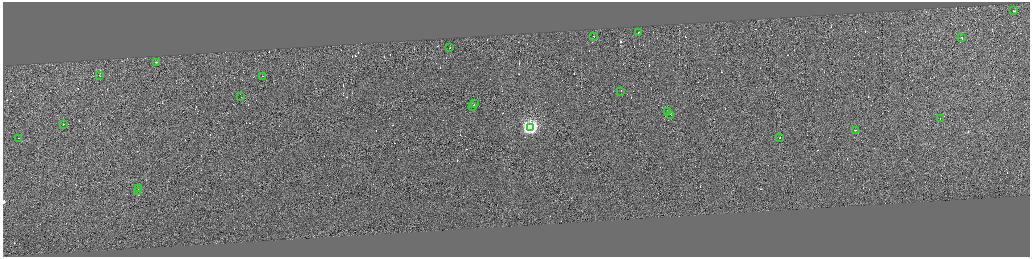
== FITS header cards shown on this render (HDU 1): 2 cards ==
NAXIS1  =                 4109
NAXIS2  =                 1017

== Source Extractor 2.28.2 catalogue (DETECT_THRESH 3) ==
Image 4109 x 1017 px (HDU 1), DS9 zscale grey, zoomed out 1/4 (1 PNG px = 4 x 4 image px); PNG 1032 x 259 px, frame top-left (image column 3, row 1015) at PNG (3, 2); each listed source drawn as its Kron ellipse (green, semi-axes under 4 px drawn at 4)
Background -0.195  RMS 3.8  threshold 11.4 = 3 sigma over >= 5 px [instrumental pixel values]
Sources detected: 402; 380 cannot appear on this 1/4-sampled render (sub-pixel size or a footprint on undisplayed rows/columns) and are neither listed nor drawn; the other 22 listed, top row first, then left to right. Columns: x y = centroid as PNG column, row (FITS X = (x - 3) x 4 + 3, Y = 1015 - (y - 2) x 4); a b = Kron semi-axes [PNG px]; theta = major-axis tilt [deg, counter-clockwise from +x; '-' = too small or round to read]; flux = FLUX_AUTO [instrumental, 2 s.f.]
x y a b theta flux
1014 10 3 1 - 23000
639 32 2 1 - 7600
594 36 2 1 - 17000
962 37 2 1 - 24000
450 47 2 1 - 11000
157 62 3 1 - 30000
99 75 2 1 - 19000
262 76 2 1 - 15000
621 91 2 1 - 28000
241 96 2 1 - 14000
474 103 2 1 - 12000
473 106 3 1 - 21000
667 111 3 1 - 35000
671 115 4 1 - 33000
941 118 2 1 - 20000
63 124 2 1 - 16000
530 127 4 4 - 810000
855 130 3 1 - 60000
780 137 2 1 - 11000
19 138 2 1 - 12000
138 188 2 1 - 15000
138 191 3 1 - 53000
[380 sub-pixel or undisplayed-footprint detections neither listed nor drawn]